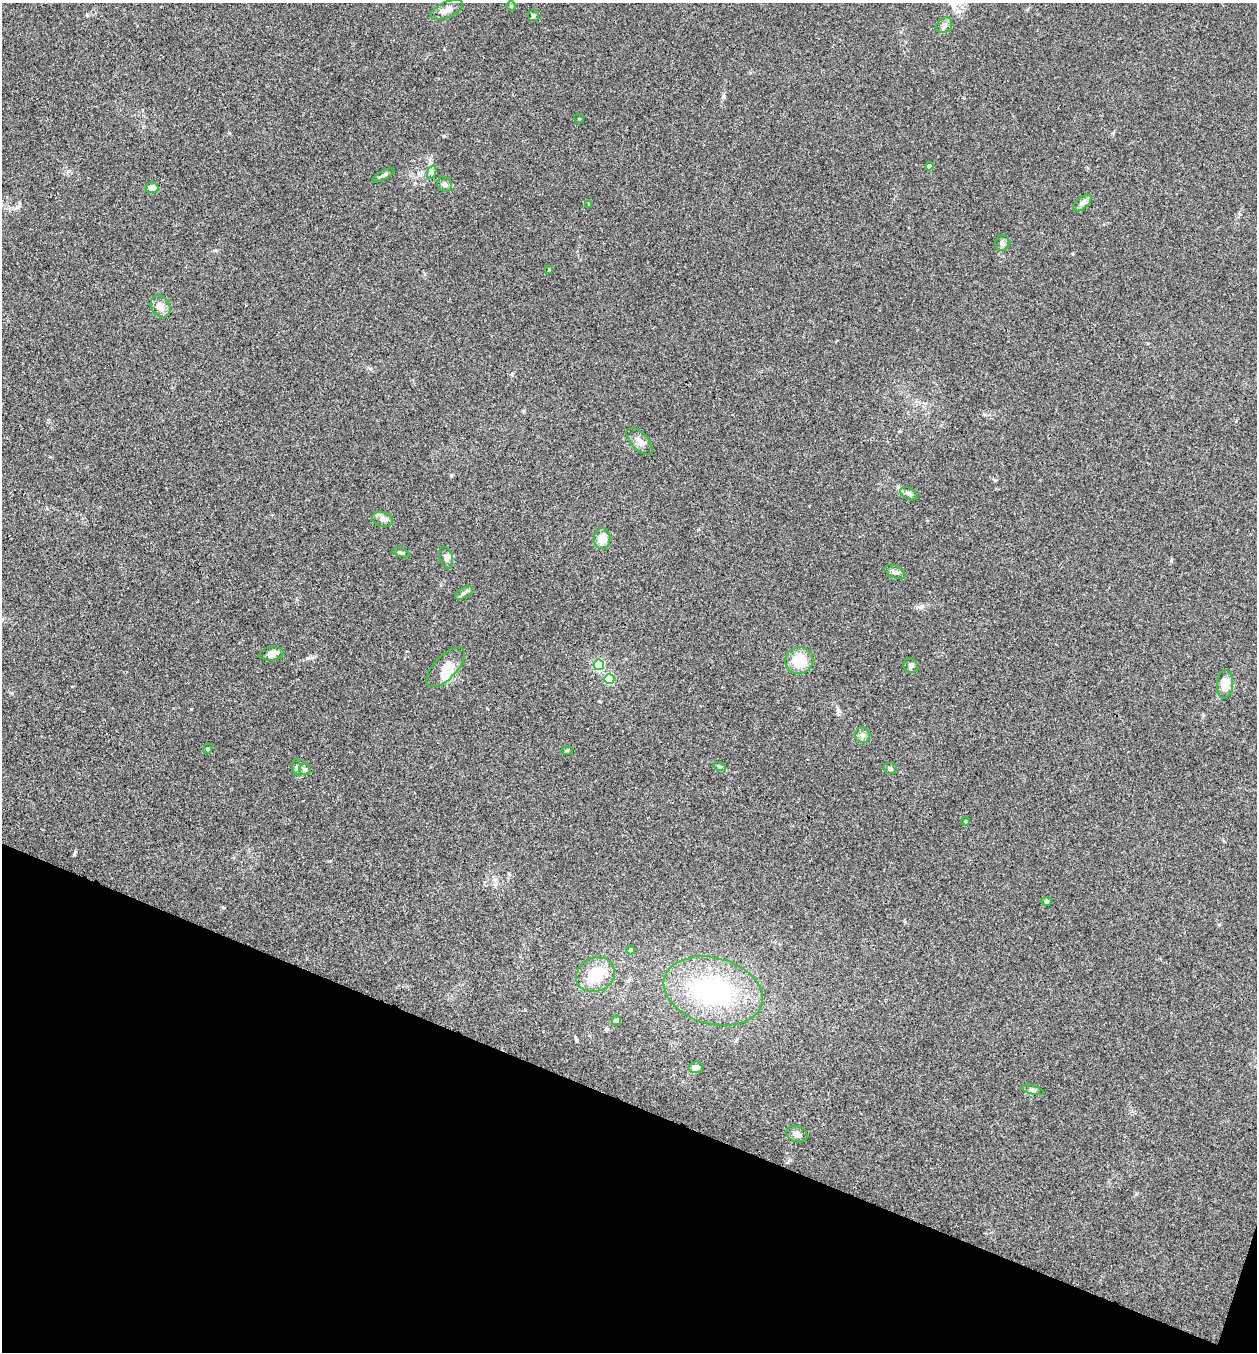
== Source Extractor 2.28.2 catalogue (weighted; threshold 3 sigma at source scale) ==
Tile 15 of 4 x 4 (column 3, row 4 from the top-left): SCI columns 2775-4029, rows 2-1351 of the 5419 x 5403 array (HDU 1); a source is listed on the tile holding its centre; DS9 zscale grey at full resolution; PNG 1259 x 1354 px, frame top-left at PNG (2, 3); each listed source drawn as its Kron ellipse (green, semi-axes under 4 px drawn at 4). Shown black and unused: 19% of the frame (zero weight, under 3 of 4 exposures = <1% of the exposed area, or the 3 px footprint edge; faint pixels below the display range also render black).
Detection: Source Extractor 2.28.2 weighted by HDU 2 'WHT'; one run over the whole footprint, this tile lists its part. Background 0.0288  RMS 0.0045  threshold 0.0202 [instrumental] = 3 sigma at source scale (4.5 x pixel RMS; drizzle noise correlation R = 1.50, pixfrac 1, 0.05/0.05 arcsec/px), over >= 5 px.
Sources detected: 48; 2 inside a brighter listed object's ellipse — not listed separately; the other 46 listed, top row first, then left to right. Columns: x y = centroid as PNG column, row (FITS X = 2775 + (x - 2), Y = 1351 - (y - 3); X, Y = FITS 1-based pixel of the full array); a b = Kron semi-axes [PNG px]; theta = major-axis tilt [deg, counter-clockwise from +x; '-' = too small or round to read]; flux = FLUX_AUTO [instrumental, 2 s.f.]
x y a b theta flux
511 6 5 4 - 0.61
447 10 18 7 24 3.3
533 15 5 5 - 0.95
944 25 9 7 42 1.7
579 119 5 3 - 0.37
929 166 4 4 - 1.5
432 172 7 4 72 0.97
383 175 12 4 29 1.2
444 184 8 7 - 1.2
152 188 6 5 - 3.5
1082 203 11 5 43 1.6
589 204 4 3 - 0.49
1002 243 8 7 - 1.6
549 269 3 3 - 0.37
160 306 12 9 -59 3.7
639 441 17 8 -47 3
909 494 9 5 -29 1.5
382 519 10 7 -14 2.2
602 539 10 8 -88 4.5
401 552 9 4 -18 0.77
446 557 11 6 -72 1.8
895 572 11 6 -23 1.3
464 593 10 5 31 1.2
271 654 12 7 9 2.3
799 660 14 13 - 10
599 665 5 5 - 46
911 665 7 7 - 1.2
446 667 25 11 47 5.8
609 679 5 5 - 27
1225 684 14 8 87 7.2
862 735 8 7 - 1.8
208 749 6 3 70 0.49
567 750 5 3 - 0.47
297 767 8 4 -83 0.8
720 767 6 4 -19 0.64
890 768 6 5 - 1.1
305 769 6 6 - 0.94
965 821 4 4 - 0.45
1046 901 5 4 - 0.57
630 950 4 4 - 1
595 975 20 17 26 15
713 991 51 33 -15 62
616 1020 5 5 - 1.4
696 1067 7 5 6 2.1
1032 1090 11 4 -15 0.99
797 1134 11 8 -23 2.1
Unlisted compact peaks at least as high as the median listed source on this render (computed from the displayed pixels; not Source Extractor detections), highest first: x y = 74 854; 724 96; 575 1037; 191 709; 995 480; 898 487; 1171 561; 307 658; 920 607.